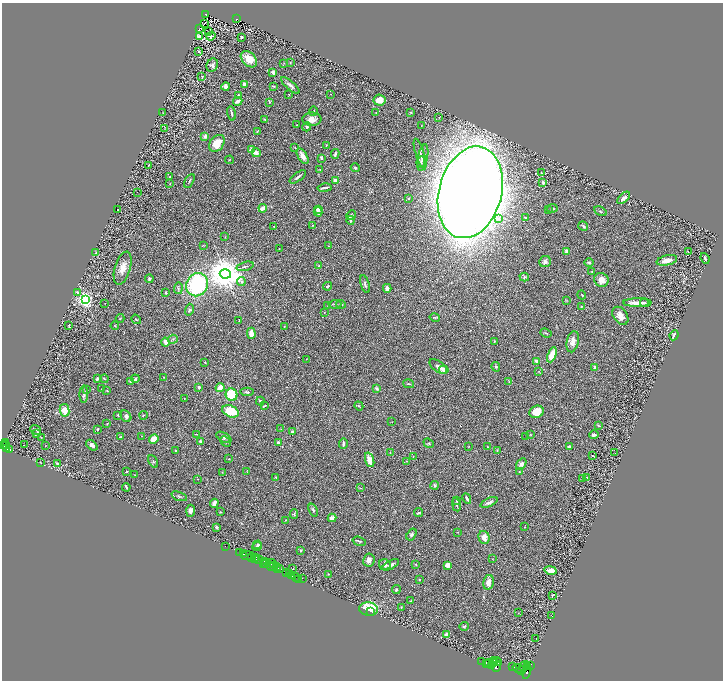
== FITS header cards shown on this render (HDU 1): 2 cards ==
NAXIS1  =                 1441
NAXIS2  =                 1356

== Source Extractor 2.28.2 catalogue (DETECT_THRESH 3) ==
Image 1441 x 1356 px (HDU 1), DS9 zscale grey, zoomed out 1/2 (1 PNG px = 2 x 2 image px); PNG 725 x 682 px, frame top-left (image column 1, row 1355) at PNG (2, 3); each listed source drawn as its Kron ellipse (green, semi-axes under 4 px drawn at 4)
Background 0.396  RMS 0.028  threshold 0.084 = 3 sigma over >= 5 px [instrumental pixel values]
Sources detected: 338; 29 cannot appear on this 1/2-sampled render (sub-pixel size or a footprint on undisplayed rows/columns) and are neither listed nor drawn; the other 309 listed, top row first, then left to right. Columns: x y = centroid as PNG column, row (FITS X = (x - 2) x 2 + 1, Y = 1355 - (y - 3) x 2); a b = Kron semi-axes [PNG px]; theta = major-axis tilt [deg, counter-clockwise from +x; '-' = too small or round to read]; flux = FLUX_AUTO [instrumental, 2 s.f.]
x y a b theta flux
206 14 3 2 - 57
236 19 3 3 - 57
204 23 4 1 - 0.85
199 29 2 1 - 1.3
208 31 2 1 - 1.3
211 36 5 3 - 7
199 37 4 2 - 18
241 37 3 2 - 6
199 52 2 1 - 39
249 59 10 6 -45 89
284 63 3 2 - 2.4
290 63 3 2 - 2.8
212 65 7 5 63 18
273 72 3 2 - 25
202 76 3 2 - 4.4
244 84 3 2 - 21
290 85 12 3 -41 17
273 86 4 2 - 3.4
226 87 4 3 - 13
289 94 2 2 - 1.5
331 94 2 1 - 1.1
238 95 3 3 - 9.3
379 100 6 5 - 49
238 101 5 3 - 24
270 102 3 3 - 3.8
313 111 4 2 - 4.6
410 112 3 3 - 4.2
163 113 2 1 - 1.8
232 113 7 2 -75 11
376 113 3 2 - 3.4
439 117 2 2 - 2.9
265 119 4 2 - 4.3
312 119 9 6 2 51
297 125 2 1 - 3.2
421 126 2 2 - 2.1
307 127 5 4 - 9.7
165 128 3 2 - 1.7
257 131 4 2 - 3.5
205 136 3 3 - 19
217 143 9 6 54 82
326 145 3 2 - 3.3
295 148 3 2 - 2.4
252 149 2 2 - 88
256 153 5 4 - 26
335 154 5 2 - 11
420 154 16 4 -73 27
303 156 8 4 -59 34
321 158 4 3 - 5
423 158 13 5 78 29
229 160 4 2 - 3.1
421 162 6 4 84 11
149 165 3 2 - 3.2
355 168 4 3 - 5.9
320 169 3 2 - 2.2
541 173 3 2 - 4.7
170 177 3 2 - 4
298 177 9 3 36 13
335 180 3 3 - 33
189 181 7 2 62 6
543 182 3 3 - 11
170 184 2 1 - 2.6
325 188 7 2 9 12
137 192 2 1 - 2.6
470 192 47 31 75 16000
409 198 3 2 - 5.4
624 198 8 4 44 23
263 208 4 2 - 52
552 208 5 3 - 6.9
318 209 4 3 - 29
118 210 2 2 - 2.4
549 210 2 2 - 6.4
600 211 7 2 -29 5.9
318 212 4 3 - 25
351 215 5 3 - 6.8
525 218 3 2 - 3.3
498 219 3 3 - 11
350 220 4 3 - 7.9
312 225 3 2 - 2.3
583 226 5 3 - 8.2
274 227 2 2 - 2.6
225 237 3 2 - 2.1
203 245 4 2 - 2.9
329 246 3 2 - 2.5
279 248 2 1 - 1.5
566 251 4 4 - 13
688 251 2 2 - 1.8
96 253 3 2 - 3.2
705 258 5 3 - 9.1
667 260 10 5 13 37
545 262 6 5 - 17
589 262 5 4 - 9
245 266 9 2 16 7.5
319 266 4 3 - 5.1
123 268 17 7 73 51
592 272 3 3 - 4.3
225 274 5 4 - 15000
524 277 5 4 - 6.7
149 279 4 3 - 7.9
601 280 7 6 - 35
241 282 4 3 - 5.9
365 284 9 3 -73 9.3
197 285 12 10 59 620
327 286 4 3 - 6.3
178 288 6 3 82 6.3
387 288 4 3 - 19
78 292 3 3 - 17
166 293 3 2 - 6.4
582 295 5 3 - 4.1
85 299 3 3 - 2400
566 301 4 3 - 4.6
105 303 2 1 - 1.5
637 303 14 4 0 42
644 303 5 3 - 7.8
335 304 6 2 3 6.1
341 304 5 3 - 6
328 306 4 2 - 3
581 306 3 3 - 4.4
189 310 6 4 75 9.1
324 312 3 2 - 2.9
620 316 10 6 -54 40
120 318 4 2 - 3.8
435 318 5 2 - 6.2
136 319 5 3 - 6.1
239 320 3 2 - 4.1
69 326 4 2 - 5.6
115 326 4 3 - 4
284 327 2 2 - 2.2
251 333 5 3 - 48
546 333 6 2 -20 3.9
674 335 5 2 - 16
173 339 5 4 - 7.4
494 341 4 2 - 3.4
165 342 4 2 - 38
573 342 11 6 78 37
552 355 8 4 67 86
306 359 2 1 - 1.5
536 361 3 3 - 18
205 362 4 2 - 2.6
438 367 10 5 -37 20
496 367 5 4 - 8.2
594 367 3 3 - 15
444 370 4 4 - 39
538 371 3 2 - 3.2
164 377 2 1 - 2
97 379 2 2 - 31
104 379 4 2 - 5.2
135 379 4 2 - 8.8
130 381 3 3 - 4.9
509 382 3 2 - 3
409 384 5 2 - 5
199 387 2 2 - 26
220 388 5 3 - 58
377 388 4 3 - 9
101 389 2 2 - 1.6
87 390 3 2 - 2.9
107 390 2 2 - 3.1
247 392 6 3 -3 9.5
84 394 8 3 87 14
232 395 6 5 - 190
184 398 2 2 - 2.1
260 401 4 3 - 8.5
264 406 4 2 - 5.9
359 406 5 2 - 4.6
65 410 6 5 - 64
231 411 9 5 -23 160
536 412 7 6 - 78
118 415 3 3 - 6.4
143 415 4 2 - 2.9
126 416 6 5 - 15
392 422 2 1 - 1.6
107 424 3 2 - 2.9
598 425 4 2 - 4.1
97 429 2 2 - 21
281 429 3 2 - 1.6
36 430 6 2 -39 7.5
292 432 3 3 - 9.6
37 433 4 2 - 8.9
196 434 3 2 - 3.3
530 434 2 2 - 2.3
594 435 4 3 - 12
121 436 3 1 - 4.6
141 436 2 2 - 2.2
41 437 3 2 - 2.8
224 437 8 4 -30 12
526 437 3 2 - 2
154 439 5 3 - 65
200 441 3 3 - 9.9
6 442 4 3 - 430
225 442 6 2 -44 5.7
278 442 4 3 - 12
343 443 5 3 - 12
429 443 5 3 - 6.8
6 444 4 2 - 370
24 445 2 1 - 4.3
92 445 6 4 -40 18
3 446 3 2 - 710
45 446 2 1 - 1.3
468 446 3 2 - 2.3
487 447 2 1 - 2.2
569 447 2 2 - 30
7 448 3 2 - 230
9 449 3 2 - 180
497 450 3 3 - 3.4
175 451 3 2 - 3.4
390 453 2 2 - 2
615 453 2 1 - 1.9
413 456 2 2 - 1.7
593 456 2 1 - 2
228 459 2 2 - 3.1
370 460 7 4 -70 71
153 461 7 2 -63 5.8
407 461 2 1 - 1.3
41 463 3 1 - 1.9
57 464 2 2 - 31
521 464 6 4 57 20
126 472 3 2 - 6
222 472 4 2 - 3.1
247 472 3 2 - 3.3
519 472 4 2 - 4.2
135 475 3 2 - 3.4
276 477 3 2 - 3.9
587 477 2 1 - 2.1
198 479 2 1 - 1.5
583 479 2 1 - 1.4
435 485 4 3 - 8.8
126 487 4 2 - 7.4
360 488 4 2 - 3.5
179 496 8 3 -19 7.4
467 498 5 2 - 9.8
457 501 4 3 - 5.6
489 502 9 3 23 18
214 503 4 3 - 18
456 505 7 3 -79 8.3
313 510 7 3 -68 9.7
191 511 6 4 86 16
220 512 3 2 - 2.9
419 513 4 3 - 7.4
294 514 4 3 - 5.1
332 518 4 4 - 22
286 520 2 2 - 2
216 527 4 3 - 7
525 527 3 2 - 2.1
458 532 2 2 - 2.1
411 534 6 4 57 10
484 537 6 5 - 42
359 541 7 2 -17 5.2
257 545 4 3 - 7.9
225 546 2 1 - 12
257 546 5 4 - 12
301 550 3 3 - 4.8
240 552 2 2 - 250
244 554 3 2 - 550
248 556 7 2 5 84
252 557 3 1 - 51
256 557 3 2 - 240
254 559 4 1 - 38
492 559 2 2 - 1.2
259 560 5 1 - 670
369 560 6 6 - 26
265 561 2 1 - 330
264 563 3 1 - 400
266 563 2 1 - 180
271 563 4 2 - 330
385 565 6 5 - 17
391 565 9 4 28 21
416 565 3 2 - 5
447 565 4 3 - 31
270 566 5 2 - 300
273 567 3 1 - 540
277 567 3 2 - 800
278 569 2 1 - 280
280 569 4 3 - 570
293 569 2 2 - 2.1
550 570 6 4 -11 44
286 573 3 2 - 550
289 573 2 2 - 560
328 574 3 2 - 2.5
292 575 3 3 - 420
296 577 4 1 - 71
299 579 2 1 - 31
302 579 2 1 - 94
419 579 3 2 - 3.2
488 582 7 5 78 40
396 590 4 3 - 6.8
553 595 4 1 - 3.8
411 601 4 2 - 3.4
401 607 3 2 - 2.9
369 609 9 6 -7 150
370 611 2 1 - 8.7
518 613 2 2 - 1.7
552 616 2 1 - 1.7
464 626 5 3 - 7.4
446 635 2 2 - 80
536 639 2 1 - 1.8
494 660 2 2 - 930
482 662 2 1 - 150
493 662 3 2 - 1600
497 662 5 3 - 2600
487 663 3 2 - 2500
489 663 4 2 - 3600
491 665 3 3 - 2500
496 666 5 3 - 3200
512 666 2 1 - 240
524 666 5 2 - 2100
528 666 4 3 - 2000
530 666 3 2 - 960
519 668 6 4 -14 6700
522 670 3 1 - 1300
527 671 8 3 78 3300
At the frame edge (FLAGS 8, measured only in part): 1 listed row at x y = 3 446
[29 sub-pixel or undisplayed-footprint detections neither listed nor drawn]